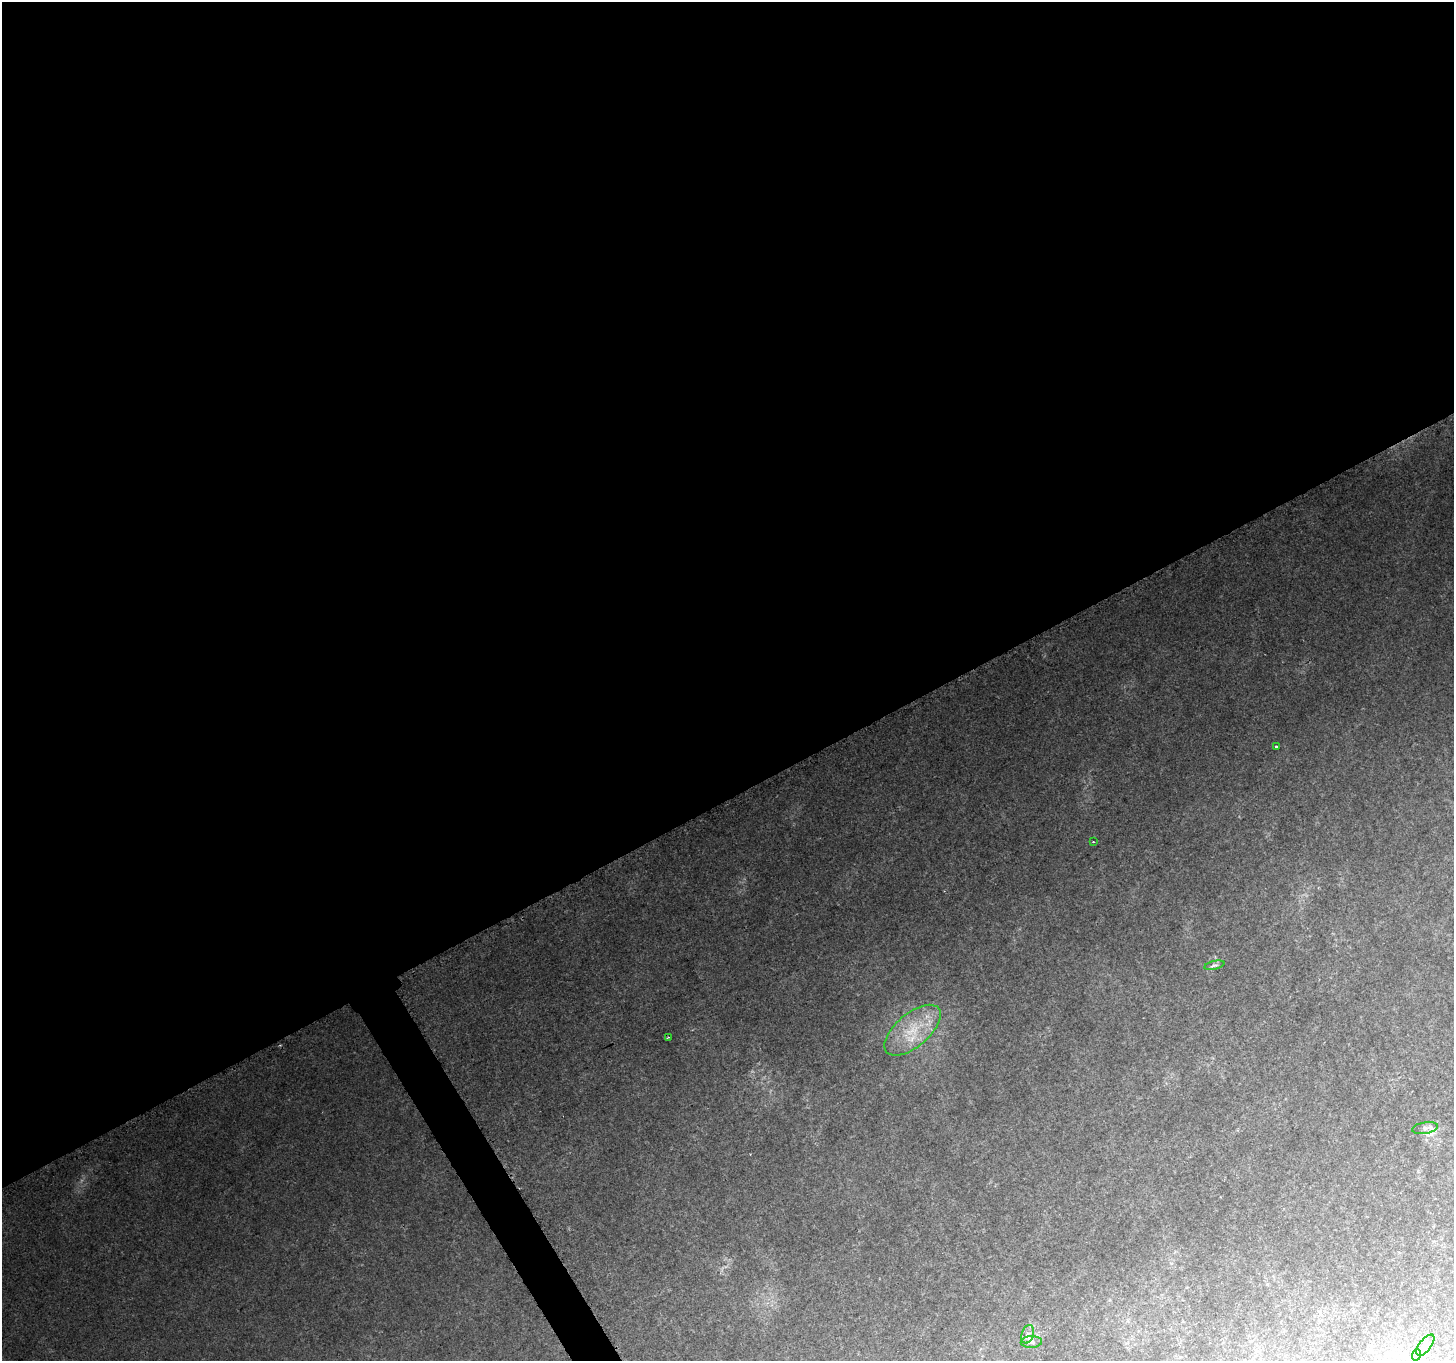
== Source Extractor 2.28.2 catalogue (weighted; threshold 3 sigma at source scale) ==
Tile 2 of 4 x 4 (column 2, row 1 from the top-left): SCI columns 1463-2914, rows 4250-5608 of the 5821 x 5714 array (HDU 1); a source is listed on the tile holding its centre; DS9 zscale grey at full resolution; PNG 1456 x 1363 px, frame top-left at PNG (2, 2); each listed source drawn as its Kron ellipse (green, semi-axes under 4 px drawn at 4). Shown black and unused: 60% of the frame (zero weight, under 2 of 3 exposures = <1% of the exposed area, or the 3 px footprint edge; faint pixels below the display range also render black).
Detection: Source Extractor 2.28.2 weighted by HDU 2 'WHT'; one run over the whole footprint, this tile lists its part. Background 0.112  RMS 0.0089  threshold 0.04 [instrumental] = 3 sigma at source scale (4.5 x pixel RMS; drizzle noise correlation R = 1.50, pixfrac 1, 0.0396/0.0396 arcsec/px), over >= 5 px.
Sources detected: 10; all 10 listed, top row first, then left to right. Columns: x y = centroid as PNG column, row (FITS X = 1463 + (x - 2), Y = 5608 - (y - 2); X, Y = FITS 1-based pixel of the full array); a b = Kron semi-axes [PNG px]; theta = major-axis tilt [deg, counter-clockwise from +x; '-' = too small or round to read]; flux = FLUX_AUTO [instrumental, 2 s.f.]
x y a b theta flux
1276 747 4 3 - 2.6
1093 842 3 2 - 0.58
1214 965 10 4 14 2.1
913 1030 34 16 40 34
668 1037 3 2 - 0.77
1425 1128 13 6 10 3.5
1028 1334 9 6 73 3.5
1031 1342 10 6 3 3.1
1425 1345 12 6 52 3.3
1416 1355 6 3 70 1.4